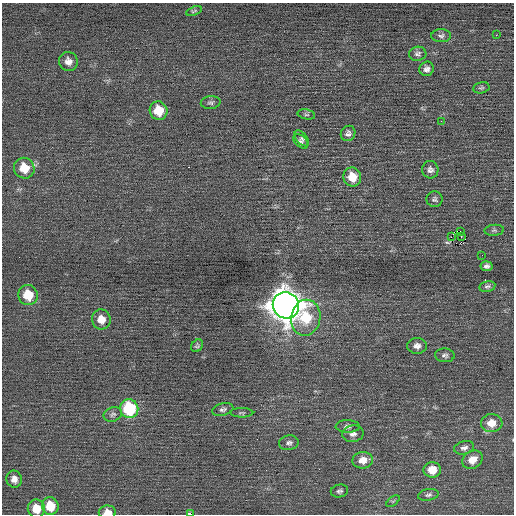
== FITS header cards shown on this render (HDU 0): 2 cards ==
NAXIS1  =                  512 / Axis length
NAXIS2  =                  512 / Axis length

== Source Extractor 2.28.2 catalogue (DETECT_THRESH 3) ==
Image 512 x 512 px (HDU 0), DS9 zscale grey, 1 PNG px = 1 image px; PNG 516 x 516 px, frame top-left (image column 1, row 512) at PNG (2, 3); each listed source drawn as its Kron ellipse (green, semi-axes under 4 px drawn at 4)
Background 0.0345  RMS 0.68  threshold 2.05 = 3 sigma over >= 5 px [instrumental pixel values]
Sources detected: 54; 2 with non-positive FLUX_AUTO (blend fragments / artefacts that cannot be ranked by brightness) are neither listed nor drawn; the other 52 listed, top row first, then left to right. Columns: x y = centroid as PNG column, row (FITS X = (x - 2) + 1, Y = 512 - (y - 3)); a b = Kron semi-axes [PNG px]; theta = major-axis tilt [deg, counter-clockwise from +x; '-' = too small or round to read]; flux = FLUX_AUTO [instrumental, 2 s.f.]
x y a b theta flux
194 11 8 3 21 65
496 35 2 2 - 29
441 36 10 6 1 140
418 54 9 7 4 140
68 61 9 9 - 300
427 69 7 7 - 190
481 88 8 5 12 90
211 103 10 6 5 130
158 111 9 8 - 1100
306 114 9 5 -12 89
441 121 3 3 - 45
348 133 8 7 - 160
302 138 9 5 -49 110
301 141 9 5 -43 130
24 168 10 10 - 1000
430 170 8 8 - 190
352 177 9 9 - 860
434 199 8 8 - 130
494 230 10 5 5 110
460 231 2 2 - 14000
461 236 3 3 - 38
451 237 2 2 - 1100
482 255 2 2 - 18
486 266 6 5 - 140
487 286 8 5 12 120
28 295 10 9 - 1100
286 305 13 13 - 76000
306 318 18 14 80 1700
101 319 10 9 - 520
197 346 7 5 55 99
417 346 10 8 0 240
445 355 10 7 -4 150
129 409 9 9 - 3300
223 409 11 6 13 140
242 413 11 4 -1 90
113 414 9 7 21 150
492 423 11 9 3 630
348 426 12 6 -1 180
353 434 10 8 10 230
289 443 10 7 9 160
464 448 10 6 13 180
363 460 10 8 8 490
472 460 11 8 30 520
432 470 9 7 1 700
14 479 8 7 - 270
339 491 9 6 12 120
428 495 10 5 10 130
393 501 8 4 36 69
50 506 9 8 - 1100
36 509 9 8 - 720
107 512 8 6 1 390
190 514 4 2 - 1100
At the frame edge (FLAGS 8, measured only in part): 2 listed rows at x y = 107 512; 190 514
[2 non-positive-flux detections neither listed nor drawn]